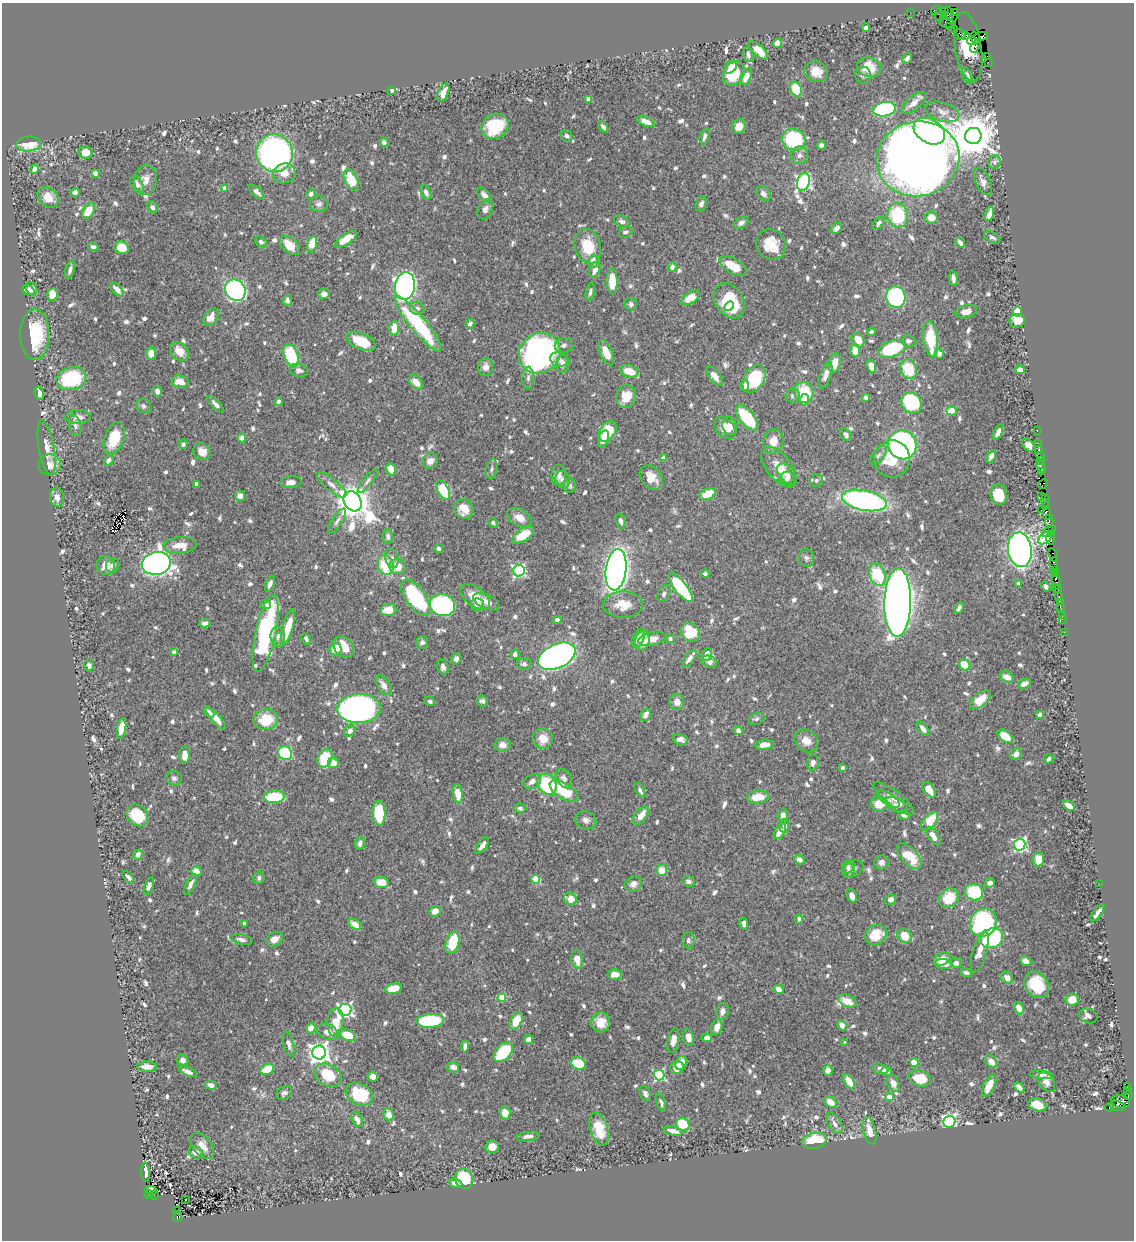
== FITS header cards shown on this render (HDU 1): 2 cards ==
NAXIS1  =                 1132
NAXIS2  =                 1238

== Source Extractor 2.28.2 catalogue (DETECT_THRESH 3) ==
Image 1132 x 1238 px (HDU 1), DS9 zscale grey, 1 PNG px = 1 image px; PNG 1136 x 1242 px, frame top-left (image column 1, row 1238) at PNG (2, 3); each listed source drawn as its Kron ellipse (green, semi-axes under 4 px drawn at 4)
Background 0.653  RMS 0.0095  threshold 0.0286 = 3 sigma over >= 5 px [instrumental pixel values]
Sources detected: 894; of the 894, the 500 brightest by FLUX_AUTO listed and drawn (394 fainter detections omitted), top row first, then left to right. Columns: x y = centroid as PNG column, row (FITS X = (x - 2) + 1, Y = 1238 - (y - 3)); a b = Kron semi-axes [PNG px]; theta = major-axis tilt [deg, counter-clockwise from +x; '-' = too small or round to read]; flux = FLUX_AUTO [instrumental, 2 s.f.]
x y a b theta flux
936 10 5 4 - 66
944 11 4 3 - 29
954 12 3 3 - 65
910 13 2 2 - 5.8
949 14 7 4 -81 130
939 16 6 4 87 260
943 17 3 3 - 39
946 22 7 5 -12 140
949 26 3 3 - 36
866 27 4 4 - 3.3
954 29 3 2 - 26
960 34 6 2 -35 53
966 35 4 3 - 29
981 36 7 4 2 96
975 38 7 3 -71 190
971 40 4 3 - 100
777 43 4 4 - 7.7
976 46 7 2 59 61
968 47 35 13 -80 43
758 50 12 5 -43 11
748 55 7 5 -76 2.6
987 57 4 2 - 24
907 58 5 4 - 2.4
988 62 2 2 - 5.9
731 67 7 5 50 4.4
869 67 12 9 -15 16
816 72 12 10 -24 9.4
734 73 13 10 57 25
863 75 8 8 - 2.2
967 75 9 4 -65 2.8
746 77 9 5 67 7
796 89 8 5 -62 26
392 90 4 4 - 2
443 93 10 5 67 5.7
589 99 4 4 - 7.4
914 103 15 7 41 6.5
884 109 11 7 11 76
942 112 17 9 -17 5.9
646 121 9 4 -24 5.7
495 126 14 12 28 34
739 126 7 6 - 5.7
603 127 6 4 -53 2.5
929 131 17 12 -30 190
567 136 6 5 - 1.9
705 136 8 4 75 2.6
973 136 8 8 - 2600
794 140 12 11 - 47
384 142 4 4 - 2.8
28 144 12 7 5 20
821 145 4 4 - 2.9
85 152 7 6 - 7.5
275 153 19 18 - 210
799 155 9 8 - 3
918 159 41 37 11 1200
995 162 7 6 - 2.2
34 169 5 4 - 4.8
95 173 4 4 - 5.7
284 173 11 9 24 8.3
145 180 15 11 84 5.8
351 180 11 6 -64 16
983 181 15 7 -65 4
803 182 9 6 74 200
137 184 9 6 -61 4.6
225 188 4 4 - 5.8
75 192 4 4 - 3.3
256 192 9 4 -42 2.7
426 192 7 4 -64 2.6
311 194 5 4 - 2.3
763 194 8 6 -46 2.5
484 195 8 5 -50 3.9
48 197 12 9 -45 9.9
319 204 9 8 - 2.4
701 204 8 5 67 2.7
152 207 6 5 - 1.9
485 209 11 7 61 3
88 211 8 5 60 12
989 214 7 4 72 4.8
898 215 12 10 -79 38
931 218 6 6 - 7.6
622 221 8 5 -25 2.6
741 223 8 5 30 2.8
879 223 7 4 49 2.6
836 228 7 4 45 2.6
625 232 7 5 21 2
992 237 9 5 -30 2
346 239 13 5 34 11
261 242 6 5 - 1.9
960 242 5 3 - 2.8
312 244 8 4 74 21
771 244 15 14 - 13
290 245 12 7 -43 10
588 246 18 13 -74 20
93 247 5 4 - 1.9
122 248 7 6 - 12
593 261 6 5 - 6.7
733 266 15 7 -31 16
672 267 5 4 - 3.7
70 270 9 4 75 2.2
595 270 8 5 67 4.1
953 278 8 3 -84 2.3
612 281 13 5 -88 15
405 286 14 10 82 340
32 289 7 5 -63 3.3
117 289 8 4 -46 4.5
28 290 6 5 - 3.1
235 290 11 10 - 220
590 292 8 4 78 1.8
324 294 6 5 - 3.5
52 295 6 5 - 9.4
896 297 11 9 -72 86
690 298 10 5 33 9.7
287 300 6 4 -81 2.7
729 301 19 14 -58 39
631 304 6 6 - 2
729 306 5 4 - 3.7
417 308 7 6 - 2.8
966 312 11 6 16 4.4
1017 312 5 5 - 28
211 317 10 6 56 6.6
1017 321 7 7 - 9.7
418 324 35 8 -51 63
470 324 5 4 - 2.5
394 328 7 5 86 11
871 332 4 4 - 1.9
35 335 25 14 -90 41
931 339 18 7 -83 26
858 340 8 6 -62 8
361 341 15 8 -23 18
908 341 7 6 - 1.9
564 345 9 7 10 2.5
892 349 14 8 21 42
855 350 6 5 - 9.3
179 351 10 8 -48 8.5
540 353 21 19 39 250
606 353 13 6 -68 10
151 354 6 5 - 7
939 354 5 4 - 5.1
291 355 12 7 -70 33
559 360 9 7 -22 3.6
835 363 10 5 82 7.7
563 364 9 6 79 3.1
871 366 7 4 -70 8.2
485 367 9 7 78 5.1
908 369 10 8 -64 22
299 370 9 6 -15 2.6
1020 370 5 4 - 4.1
629 371 9 6 -18 13
826 375 14 5 72 4.4
714 376 11 5 -51 6
528 378 11 6 89 2.5
71 379 15 11 12 50
754 379 15 10 59 34
180 382 8 6 -8 8.3
416 382 8 6 -50 7.4
744 386 5 4 - 2.6
157 391 5 4 - 2.6
804 392 10 9 - 30
39 394 7 4 -74 5
793 396 7 6 - 1.9
626 397 11 10 - 11
866 398 4 3 - 2.7
805 400 5 4 - 6.8
278 402 4 3 - 1.9
911 403 11 9 -49 60
215 404 11 4 -45 2.5
143 406 8 6 -41 1.9
952 411 5 4 - 18
78 417 12 7 0 4.8
747 418 15 7 -51 33
75 426 10 6 -77 2.3
730 426 9 7 -71 4.8
725 428 13 8 -46 7.3
1037 430 3 2 - 26
608 431 11 7 57 24
998 432 8 4 65 4.9
846 435 7 5 -60 2.2
114 438 17 9 70 20
242 438 4 4 - 6
604 439 9 5 74 5.1
773 441 12 10 80 8
1038 443 2 2 - 16
183 444 5 4 - 1.8
902 445 15 14 - 170
1028 445 7 5 -45 3.2
47 448 28 7 -80 8.1
1039 449 2 2 - 7.2
202 452 9 8 - 5.4
878 455 11 5 53 2.1
991 456 7 4 61 3.5
1040 456 3 2 - 36
663 458 4 4 - 6.7
892 459 18 18 - 22
109 460 5 4 - 2.5
1041 460 3 2 - 33
430 461 8 7 - 5
50 465 11 10 - 6.4
779 467 24 12 -52 10
1041 467 6 3 -66 71
391 469 6 5 - 7.5
492 469 10 6 77 1.8
1041 471 3 3 - 39
787 474 12 7 -50 3.9
559 475 10 7 -90 4
651 478 13 10 -51 8.4
787 478 7 6 - 3.1
563 480 9 7 -71 3.1
816 480 7 6 - 1.9
368 481 14 4 52 2.3
291 482 11 6 5 3.5
197 484 4 4 - 5.7
1043 484 5 3 - 44
331 485 18 6 -40 4.5
570 486 7 6 - 1.9
443 490 10 5 -62 35
708 494 9 5 24 12
999 495 10 8 -82 17
240 496 5 5 - 4.7
1041 496 2 2 - 20
57 497 10 7 -82 3.8
1045 498 4 2 - 29
864 500 22 10 -11 170
353 501 11 8 -59 1700
1045 502 3 2 - 29
1045 506 4 3 - 54
464 509 10 9 - 9.9
1042 509 4 2 - 31
1047 513 6 4 -88 100
519 518 13 8 -27 7.1
337 521 14 5 57 2.5
621 521 8 4 -73 2.6
1049 521 6 2 90 120
493 523 5 4 - 2.3
1049 531 8 3 32 43
523 535 12 6 33 18
388 537 7 5 -89 2.5
1051 537 7 3 81 86
1045 538 8 5 37 14
180 545 17 8 4 8.7
439 549 4 4 - 2
1020 550 17 12 -81 520
1053 555 7 3 -67 42
392 558 10 6 -76 2.9
806 558 9 7 -74 2.1
156 563 14 11 13 600
1054 564 6 4 85 62
113 565 8 6 56 2.5
386 565 10 8 -72 23
106 566 10 9 - 8
398 566 8 7 - 8.1
616 570 21 10 82 550
1055 570 3 2 - 24
519 571 6 5 - 100
1056 573 4 3 - 30
705 574 4 4 - 1.8
877 575 12 8 -69 29
1056 581 9 3 -81 89
270 584 8 4 70 2.9
1018 584 4 4 - 2
680 587 18 6 -51 59
1046 587 5 4 - 1.8
1057 588 5 3 - 13
664 594 9 6 61 2.4
475 597 17 9 -36 12
1059 597 4 3 - 93
416 598 21 10 -54 58
486 602 14 7 -25 5.3
898 602 34 13 89 1100
1060 602 2 2 - 7.1
266 604 5 4 - 2.8
442 605 13 10 -16 110
478 605 6 6 - 3
623 605 20 13 -1 12
1060 607 2 2 - 13
959 608 6 3 62 1.8
388 610 8 6 9 11
1062 615 2 2 - 2.9
1062 619 2 2 - 6.8
557 620 4 4 - 2.5
205 623 5 4 - 3.5
288 627 18 5 74 19
690 632 10 8 -45 31
1064 632 2 2 - 12
265 633 39 10 78 97
278 636 10 7 -83 3.6
639 638 10 5 68 7.4
306 639 6 4 -61 2.1
652 639 14 6 13 7.4
670 639 4 4 - 2.6
642 641 10 7 74 13
422 642 6 6 - 2
344 647 12 9 -46 17
335 649 6 6 - 9.2
174 652 4 4 - 2.7
515 654 5 4 - 4.2
707 654 6 5 - 7.6
557 656 20 12 25 350
690 658 10 4 54 4.5
456 659 6 4 74 2.6
709 662 8 6 -21 3.6
524 664 7 6 - 2.3
965 665 6 5 - 14
89 666 6 4 -79 2.1
443 667 8 5 -74 2.9
1007 677 7 5 -27 4.9
1024 684 6 4 23 5.4
384 685 11 6 -57 5.1
980 700 12 6 40 11
430 701 5 4 - 1.8
482 701 6 5 - 2.1
677 702 8 7 - 4.5
359 709 22 14 3 260
209 712 6 4 -50 2.1
646 715 6 5 - 4.4
1040 715 4 4 - 6.7
216 718 15 4 -49 6.6
756 719 8 6 22 2.1
266 720 12 10 16 19
121 728 10 4 78 9.6
923 729 8 4 -53 3.3
738 730 5 4 - 3.9
350 731 6 5 - 3.4
1005 736 9 5 -37 12
543 738 10 9 - 8.4
680 739 8 5 -17 5
806 741 12 10 -40 6.7
503 745 8 7 - 3.9
764 745 9 5 6 5.5
285 753 7 6 - 53
1016 754 6 5 - 2.8
185 755 9 5 88 4.7
325 758 9 7 63 26
1048 759 5 4 - 2
813 762 8 5 76 3.3
333 763 5 5 - 7.4
842 768 4 3 - 2.4
174 778 7 7 - 2.1
564 778 10 7 -59 3.3
532 781 9 7 28 3.9
547 784 11 9 -51 54
640 790 8 4 -62 2.1
929 790 8 5 -54 9
564 791 16 7 -32 26
458 793 9 5 -82 13
274 797 10 6 4 29
758 797 11 6 6 12
888 799 13 5 -33 3.2
894 799 25 7 -38 6.5
879 804 8 7 - 12
896 805 11 6 -27 2.5
1069 805 7 4 -37 5.3
520 808 5 5 - 1.8
379 813 12 6 -87 39
137 815 12 9 -45 25
783 815 6 5 - 3.5
904 815 6 4 -20 2.5
641 816 11 5 51 7.9
586 820 11 9 -22 3.2
930 821 11 6 50 16
785 826 7 5 -84 1.9
780 831 9 5 58 7.1
933 836 10 5 -56 4.5
360 843 6 5 - 2.5
1020 845 6 5 - 110
482 846 10 4 52 3.7
138 855 5 4 - 3.5
909 856 16 8 -48 18
799 859 5 4 - 3.4
1038 859 7 5 86 10
881 862 7 7 - 3.2
848 867 7 5 55 1.9
853 869 11 7 32 2.6
662 870 6 5 - 8.3
196 871 5 4 - 5.9
848 871 7 6 - 2.1
128 877 7 3 -48 2.2
259 878 6 5 - 1.8
536 879 4 4 - 25
688 881 6 5 - 2.4
381 882 7 5 -15 10
990 883 5 4 - 3.6
190 884 11 4 65 2.5
633 884 9 7 36 3.8
1099 884 2 2 - 2.9
149 886 9 4 69 2.4
974 892 9 8 - 42
852 896 7 5 -63 3.4
949 898 10 8 39 18
570 899 7 6 - 8.6
890 899 5 5 - 2.8
435 911 6 5 - 6.5
1097 913 10 3 53 3.5
799 919 4 4 - 2.3
983 922 15 13 58 130
744 923 6 3 -79 3
244 924 4 3 - 2.5
355 924 7 5 -35 8.7
876 935 11 9 31 14
904 936 8 6 -44 14
992 938 12 9 29 72
275 939 9 6 35 5.5
241 940 11 5 -13 2.9
688 940 8 6 90 1.9
452 943 11 6 74 29
980 951 22 7 74 8.3
577 959 9 5 -83 7.5
942 959 8 6 25 9.8
1026 961 6 4 -25 3.6
956 963 5 5 - 2.8
944 964 9 5 -5 4.1
966 973 6 4 -19 2.3
615 974 7 5 2 5.7
1007 978 6 5 - 4.9
1037 985 14 11 -55 24
393 988 8 5 12 15
779 989 5 4 - 6
502 998 4 4 - 21
1072 999 6 6 - 9.7
847 1001 10 6 -25 11
1019 1008 6 4 -69 7.3
345 1010 6 6 - 160
722 1011 8 6 75 3.9
1088 1016 9 7 -18 3
430 1021 14 7 4 54
516 1021 9 5 62 13
335 1022 14 8 86 13
601 1022 10 9 - 11
842 1025 5 4 - 8.4
717 1027 8 5 74 6.4
311 1028 5 4 - 13
328 1032 11 7 -24 5.6
348 1035 8 5 -27 18
689 1037 8 5 -83 4.9
707 1038 5 4 - 3.1
528 1039 5 4 - 4.4
673 1040 13 5 78 4.6
845 1043 3 3 - 2.6
288 1044 12 5 -76 3
465 1046 6 4 86 2.9
319 1052 7 6 - 440
503 1052 12 7 47 40
183 1060 6 5 - 3.4
991 1061 7 5 -50 6.3
914 1062 4 4 - 20
578 1063 7 6 - 21
681 1063 7 5 68 6.4
147 1067 10 5 -1 5.7
453 1067 6 5 - 4.9
677 1068 7 6 - 9.5
267 1069 7 5 25 21
881 1069 8 5 -17 3.9
828 1070 5 4 - 3.5
886 1071 6 4 -9 2.9
188 1072 10 4 -25 3.2
328 1075 14 10 -30 21
659 1075 5 5 - 78
1041 1075 11 4 -5 2.3
373 1077 5 4 - 6.3
920 1078 11 8 -13 16
849 1081 8 4 -57 8.7
1047 1082 11 7 -56 4.7
893 1083 8 6 -65 4
211 1085 5 4 - 3.7
989 1085 12 5 65 9.3
1127 1086 3 2 - 42
1019 1087 6 4 -44 4.4
1127 1090 3 2 - 6.8
284 1093 8 6 34 2
645 1093 8 5 -65 2.2
359 1094 14 10 -29 31
1128 1096 4 3 - 23
889 1097 4 4 - 6.4
661 1102 9 4 -72 1.8
831 1102 7 5 -40 7.9
1121 1102 9 6 -8 550
1037 1105 9 6 -15 12
1117 1106 8 5 -16 250
1109 1107 4 3 - 40
505 1113 7 5 -86 5.5
389 1115 6 5 - 6.6
357 1119 8 5 -64 3.5
949 1122 6 6 - 240
835 1123 12 6 -58 3.5
683 1124 7 6 - 27
599 1129 17 8 -73 17
673 1131 9 4 -15 4.9
870 1131 14 6 -76 8.2
528 1136 11 4 7 3.4
814 1141 12 7 12 27
202 1146 15 9 -51 6
492 1147 7 6 - 5.1
196 1152 7 5 -22 4.9
146 1172 9 3 -86 3.5
464 1179 10 8 -68 34
456 1184 7 4 -22 4.4
151 1190 6 4 -9 48
149 1194 4 3 - 210
154 1195 2 2 - 19
185 1200 3 2 - 3.5
176 1211 3 3 - 39
177 1217 5 3 - 320
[394 fainter detections neither listed nor drawn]